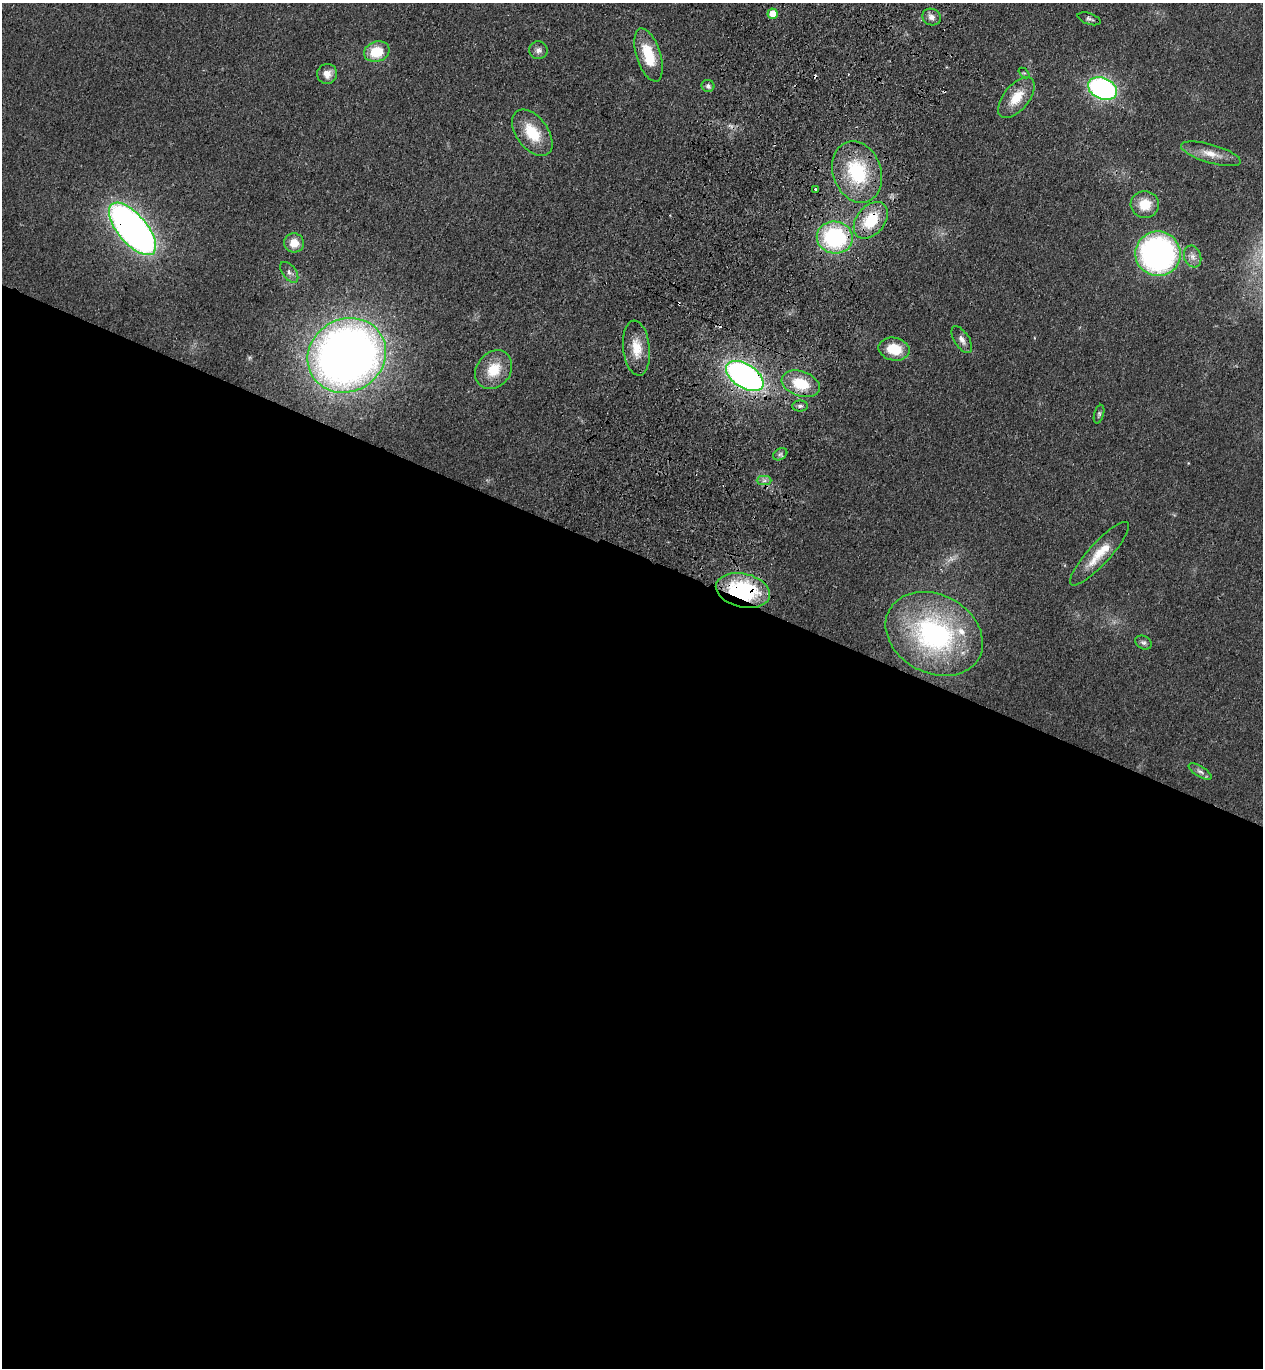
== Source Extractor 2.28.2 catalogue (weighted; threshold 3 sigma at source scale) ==
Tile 14 of 4 x 4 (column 2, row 4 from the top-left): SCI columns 1509-2769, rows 49-1414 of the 5668 x 5559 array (HDU 1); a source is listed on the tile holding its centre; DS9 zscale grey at full resolution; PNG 1265 x 1370 px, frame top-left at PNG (2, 3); each listed source drawn as its Kron ellipse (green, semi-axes under 4 px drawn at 4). Shown black and unused: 60% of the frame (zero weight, under 3 of 4 exposures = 6% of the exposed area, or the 3 px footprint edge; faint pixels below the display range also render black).
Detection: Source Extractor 2.28.2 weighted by HDU 2 'WHT'; one run over the whole footprint, this tile lists its part. Background 0.0513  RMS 0.0058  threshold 0.0259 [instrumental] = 3 sigma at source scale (4.5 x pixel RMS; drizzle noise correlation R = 1.50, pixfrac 1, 0.05/0.05 arcsec/px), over >= 5 px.
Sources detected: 45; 1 too faint to see at this stretch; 4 cosmic-ray / hot-pixel residue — neither listed nor drawn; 1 inside a brighter listed object's ellipse — not listed separately; the other 39 listed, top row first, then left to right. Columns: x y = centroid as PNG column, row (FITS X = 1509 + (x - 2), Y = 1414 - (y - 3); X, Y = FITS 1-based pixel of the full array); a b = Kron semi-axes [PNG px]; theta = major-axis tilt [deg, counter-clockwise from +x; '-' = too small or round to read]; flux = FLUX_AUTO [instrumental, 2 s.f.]
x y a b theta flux
773 14 5 5 - 9.8
931 17 9 8 - 3.6
1089 19 12 5 -19 1.8
538 50 9 9 - 2.9
377 52 13 10 18 18
648 55 27 12 -72 21
1024 73 6 4 -42 0.77
327 74 10 10 - 5.6
708 86 6 6 - 1.9
1103 89 15 10 -23 130
1016 98 24 12 51 14
532 133 26 15 -53 20
1211 154 31 9 -16 8.9
857 172 32 24 -71 44
815 189 3 3 - 1.1
1145 204 14 13 - 13
871 220 21 14 50 25
132 229 32 14 -50 350
835 238 18 16 -10 71
294 243 10 9 - 8.3
1158 254 22 22 - 170
1193 256 11 8 -70 3.6
289 272 12 6 -52 2.6
962 340 15 7 -57 3.5
636 348 27 13 -84 13
894 349 15 11 -12 15
347 355 40 36 31 570
494 370 21 17 52 15
745 376 21 12 -33 210
801 384 20 12 -19 21
800 406 8 5 1 1.7
1099 414 9 5 74 1.2
780 454 7 5 30 1.4
764 481 7 4 0 1.7
1099 554 42 11 48 15
743 590 27 17 -13 64
934 634 51 39 -28 110
1143 643 9 6 -29 1.7
1200 772 13 5 -32 2.3
Overlapping masked pixels (flux is a lower limit): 5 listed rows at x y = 871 220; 132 229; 835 238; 745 376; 743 590